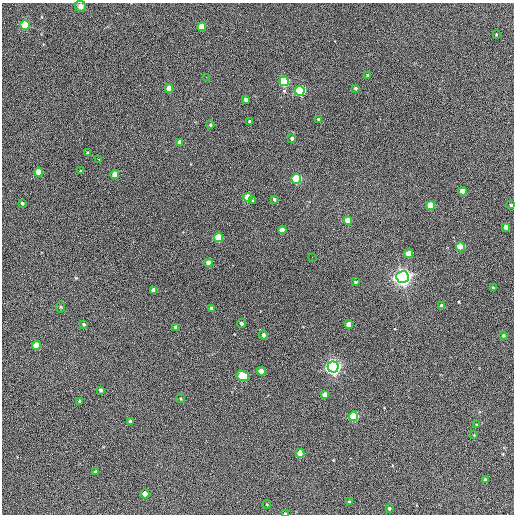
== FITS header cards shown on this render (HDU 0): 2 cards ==
NAXIS1  =                  512 / Axis length
NAXIS2  =                  512 / Axis length

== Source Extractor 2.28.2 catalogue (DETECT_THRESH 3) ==
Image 512 x 512 px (HDU 0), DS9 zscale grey, 1 PNG px = 1 image px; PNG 516 x 516 px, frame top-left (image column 1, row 512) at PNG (2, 3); each listed source drawn as its Kron ellipse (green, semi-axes under 4 px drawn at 4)
Background 414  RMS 22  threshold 65.5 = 3 sigma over >= 5 px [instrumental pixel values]
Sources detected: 70; all 70 listed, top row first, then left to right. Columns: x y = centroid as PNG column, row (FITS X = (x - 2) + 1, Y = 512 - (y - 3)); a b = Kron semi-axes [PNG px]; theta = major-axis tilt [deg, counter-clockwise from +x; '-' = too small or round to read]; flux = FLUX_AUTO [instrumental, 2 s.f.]
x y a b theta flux
81 6 6 5 - 7.0e+03
25 25 4 4 - 1.1e+05
202 27 4 4 - 3.9e+04
496 34 3 2 - 1.0e+03
367 75 3 2 - 9.5e+02
206 77 2 2 - 7.6e+02
284 81 5 4 - 1.9e+05
169 88 4 4 - 2.0e+04
355 88 3 3 - 3.0e+03
300 91 5 4 - 2.4e+05
246 100 4 3 - 5.2e+03
319 119 4 3 - 2.7e+03
250 121 3 3 - 3.9e+03
210 125 4 3 - 1.8e+03
292 138 3 3 - 3.3e+03
180 142 4 4 - 1.3e+04
87 153 3 3 - 2.1e+03
99 160 3 2 - 3.3e+03
81 171 4 2 - 1.1e+03
38 172 4 4 - 3.1e+04
115 175 4 4 - 2.6e+04
296 179 5 4 - 2.2e+05
463 191 4 4 - 2.5e+04
248 197 4 4 - 4.2e+04
274 199 3 3 - 2.6e+03
253 201 3 3 - 2.0e+03
22 203 3 3 - 3.0e+03
431 205 4 4 - 5.0e+04
511 205 3 3 - 2.3e+03
348 221 4 4 - 2.5e+04
506 227 4 4 - 8.6e+03
282 230 4 4 - 1.8e+04
219 237 4 4 - 8.4e+04
460 247 4 4 - 6.0e+04
409 254 4 4 - 3.2e+04
312 257 2 2 - 7.1e+02
208 263 4 4 - 1.5e+04
403 277 6 6 - 1.0e+06
355 282 3 3 - 2.6e+03
493 288 3 2 - 1.5e+03
154 290 4 4 - 1.1e+04
442 306 4 4 - 6.5e+03
61 307 6 4 -89 1.6e+03
212 308 4 4 - 6.7e+03
241 323 4 3 - 3.5e+03
84 324 4 4 - 2.3e+03
349 324 4 4 - 2.1e+04
175 327 4 3 - 4.4e+03
263 335 5 4 - 4.4e+03
503 335 4 3 - 2.1e+03
36 345 4 4 - 3.1e+04
333 367 5 5 - 7.2e+05
261 371 4 4 - 2.2e+04
243 376 6 4 -14 1.0e+05
101 390 4 3 - 3.9e+03
325 394 4 4 - 7.5e+03
180 399 4 3 - 1.4e+03
80 401 3 3 - 3.2e+03
354 416 4 4 - 1.3e+05
130 421 4 3 - 3.9e+03
477 425 3 2 - 1.5e+03
474 435 3 3 - 9.0e+02
300 453 4 4 - 3.3e+04
95 472 4 3 - 2.9e+03
486 480 4 3 - 4.3e+03
145 494 4 4 - 1.9e+04
349 502 4 3 - 1.7e+03
267 505 4 3 - 1.0e+03
389 508 4 3 - 2.4e+03
285 513 3 2 - 1.9e+03
At the frame edge (FLAGS 8, measured only in part): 1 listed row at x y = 285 513